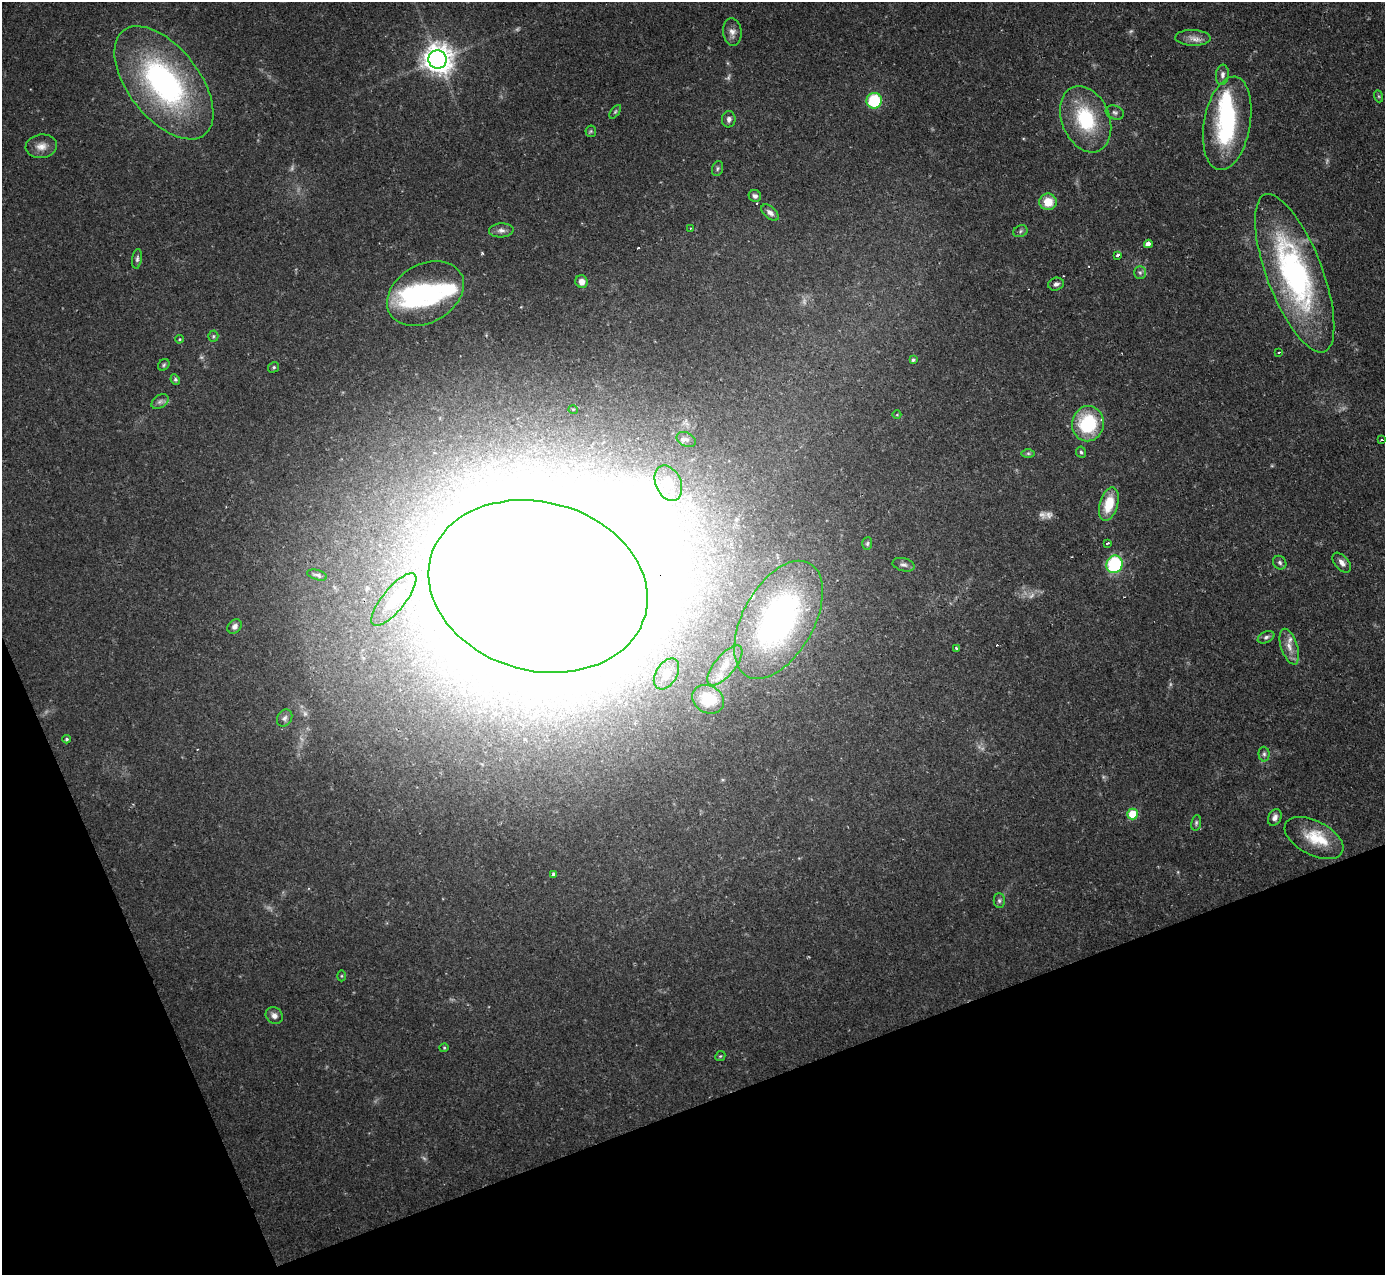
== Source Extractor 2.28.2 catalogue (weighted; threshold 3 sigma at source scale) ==
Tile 14 of 4 x 4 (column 2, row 4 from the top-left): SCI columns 1384-2766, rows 146-1418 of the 5533 x 5515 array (HDU 1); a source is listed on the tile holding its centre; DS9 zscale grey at full resolution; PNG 1387 x 1277 px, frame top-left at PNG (2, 2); each listed source drawn as its Kron ellipse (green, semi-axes under 4 px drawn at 4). Shown black and unused: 19% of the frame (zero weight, under 2 of 3 exposures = <1% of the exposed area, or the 3 px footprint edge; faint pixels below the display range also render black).
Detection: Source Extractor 2.28.2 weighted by HDU 2 'WHT'; one run over the whole footprint, this tile lists its part. Background 0.121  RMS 0.0064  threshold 0.0289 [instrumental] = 3 sigma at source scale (4.5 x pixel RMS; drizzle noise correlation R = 1.50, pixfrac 1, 0.05/0.05 arcsec/px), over >= 5 px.
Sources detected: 100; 13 too faint to see at this stretch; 4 inside a brighter object's white glare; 2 cosmic-ray / hot-pixel residue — neither listed nor drawn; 5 inside a brighter listed object's ellipse — not listed separately; the other 76 listed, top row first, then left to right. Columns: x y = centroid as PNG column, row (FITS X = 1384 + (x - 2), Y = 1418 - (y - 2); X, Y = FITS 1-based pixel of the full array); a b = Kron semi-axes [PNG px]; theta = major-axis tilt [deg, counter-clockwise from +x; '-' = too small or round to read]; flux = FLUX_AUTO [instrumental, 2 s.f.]
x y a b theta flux
732 32 13 9 -83 4.4
1193 38 18 8 -2 5.3
437 59 9 9 - 940
1222 75 10 6 84 2.7
164 83 66 35 -52 160
1378 96 6 4 -70 0.92
874 101 8 7 - 35
615 112 8 4 54 1.1
1115 112 9 6 -22 2
729 119 8 6 83 2.4
1086 119 34 24 -68 46
1227 123 47 23 80 81
591 131 6 5 - 0.97
41 146 16 11 8 6.4
717 169 7 5 73 1.3
755 196 6 6 - 2.1
1048 202 9 8 - 12
770 213 10 6 -41 2.9
690 228 3 2 - 0.51
501 230 12 7 3 3.1
1020 231 7 5 24 1.5
1148 244 4 3 - 170
1118 255 4 3 - 3.4
137 259 10 5 82 1.6
1140 273 6 6 - 1.6
1295 273 84 28 -69 170
582 282 6 6 - 4.9
1056 284 8 6 17 2.5
425 294 41 29 30 64
213 336 5 5 - 1.1
179 339 4 3 - 0.73
1279 353 3 3 - 1.4
913 360 4 3 - 1.2
164 365 6 5 - 1.2
274 367 6 5 - 1.1
175 379 5 4 - 1.1
160 402 9 6 36 2.1
573 409 5 3 - 0.58
897 415 4 3 - 0.47
1088 424 18 16 79 43
686 439 10 7 -25 2.8
1382 440 3 2 - 1.2
1081 452 5 5 - 1.2
1028 453 7 4 0 1.3
668 483 18 12 -65 16
1109 504 17 9 74 17
867 543 6 5 - 1.1
1107 543 4 3 - 3.5
1280 563 7 6 - 1.6
1342 563 12 6 -49 3.3
1114 564 9 8 - 54
904 565 11 6 -14 2.5
317 575 10 5 -16 1.8
538 586 111 84 -15 9100
394 599 33 11 51 15
778 620 64 35 61 220
235 626 8 6 46 3
1266 637 9 5 26 2
1289 647 18 8 -72 6.6
956 648 3 2 - 1.2
725 665 24 10 50 12
666 674 17 10 59 8.4
708 699 16 13 -30 25
285 718 9 7 62 2.1
66 739 4 4 - 1.1
1264 754 7 5 -89 1.6
1133 814 5 5 - 22
1275 817 9 6 65 2.9
1196 823 8 5 80 1.3
1314 838 32 17 -27 19
553 874 4 3 - 1.8
999 901 7 5 -89 1.5
341 976 5 3 - 0.66
274 1016 9 8 - 3.3
444 1048 4 4 - 0.77
720 1056 5 4 - 0.8
Overlapping masked pixels (flux is a lower limit): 1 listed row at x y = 538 586